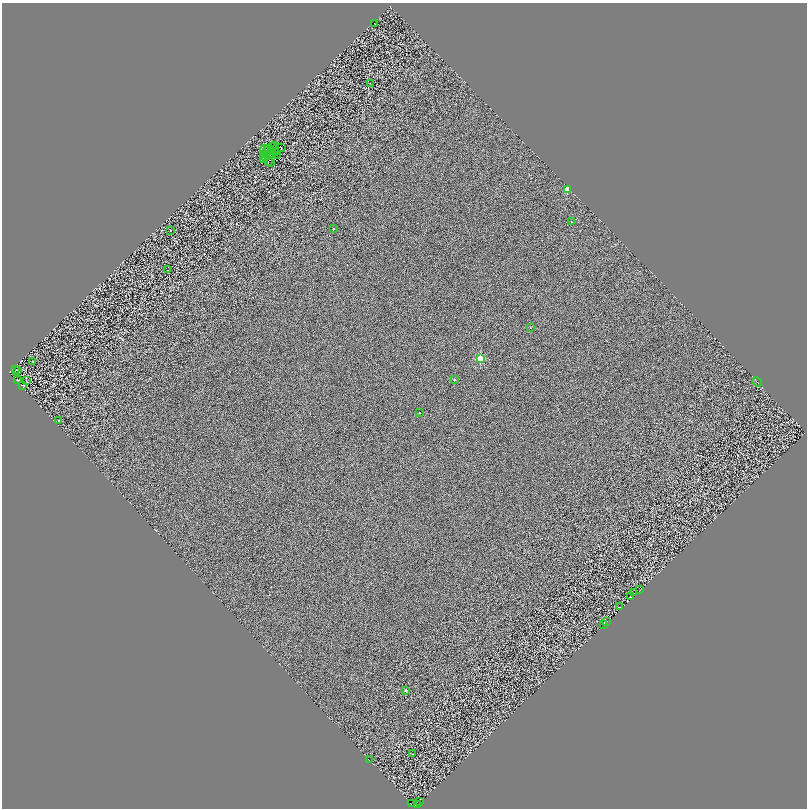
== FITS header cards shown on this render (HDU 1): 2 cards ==
NAXIS1  =                 1610
NAXIS2  =                 1612

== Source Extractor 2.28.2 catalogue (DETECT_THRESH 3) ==
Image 1610 x 1612 px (HDU 1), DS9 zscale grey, zoomed out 1/2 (1 PNG px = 2 x 2 image px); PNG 809 x 810 px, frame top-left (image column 2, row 1611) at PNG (2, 3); each listed source drawn as its Kron ellipse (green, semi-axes under 4 px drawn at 4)
Background 0.0728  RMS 2.7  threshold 8.23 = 3 sigma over >= 5 px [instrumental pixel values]
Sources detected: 97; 50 cannot appear on this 1/2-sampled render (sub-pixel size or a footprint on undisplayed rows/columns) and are neither listed nor drawn; the other 47 listed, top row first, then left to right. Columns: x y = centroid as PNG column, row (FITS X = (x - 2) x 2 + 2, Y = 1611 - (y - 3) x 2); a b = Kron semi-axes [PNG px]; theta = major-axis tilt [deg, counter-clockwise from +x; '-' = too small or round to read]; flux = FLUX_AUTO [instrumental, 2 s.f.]
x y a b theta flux
375 24 2 1 - 160
370 83 2 2 - 160
274 145 3 1 - 86
273 147 2 1 - 120
281 147 2 2 - 47
265 149 4 1 - 77
267 150 2 1 - 260
274 150 2 1 - 28
269 151 3 1 - 120
272 152 2 1 - 140
275 153 2 1 - 220
264 154 2 1 - 110
273 154 2 1 - 140
277 155 3 1 - 140
266 158 2 2 - 180
264 159 3 1 - 55
268 162 2 1 - 120
271 162 2 1 - 130
567 190 3 3 - 16000
571 222 2 2 - 260
333 229 2 2 - 740
170 230 2 2 - 2600
167 270 2 1 - 480
530 327 2 2 - 160
480 359 3 3 - 26000
32 361 3 1 - 160
16 369 3 2 - 150
17 370 2 1 - 160
18 380 2 2 - 210
454 380 2 2 - 780
26 381 3 2 - 230
757 382 5 1 - 3300
23 385 3 2 - 220
419 412 2 1 - 290
59 421 2 2 - 870
640 590 2 1 - 380
634 593 2 1 - 400
630 597 2 1 - 74
620 607 2 1 - 5100
607 621 2 1 - 1400
604 624 2 2 - 1200
406 690 2 2 - 1400
413 754 2 1 - 170
369 760 4 1 - 2100
420 802 3 2 - 1900
411 804 2 1 - 990
418 804 2 2 - 150
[50 sub-pixel or undisplayed-footprint detections neither listed nor drawn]